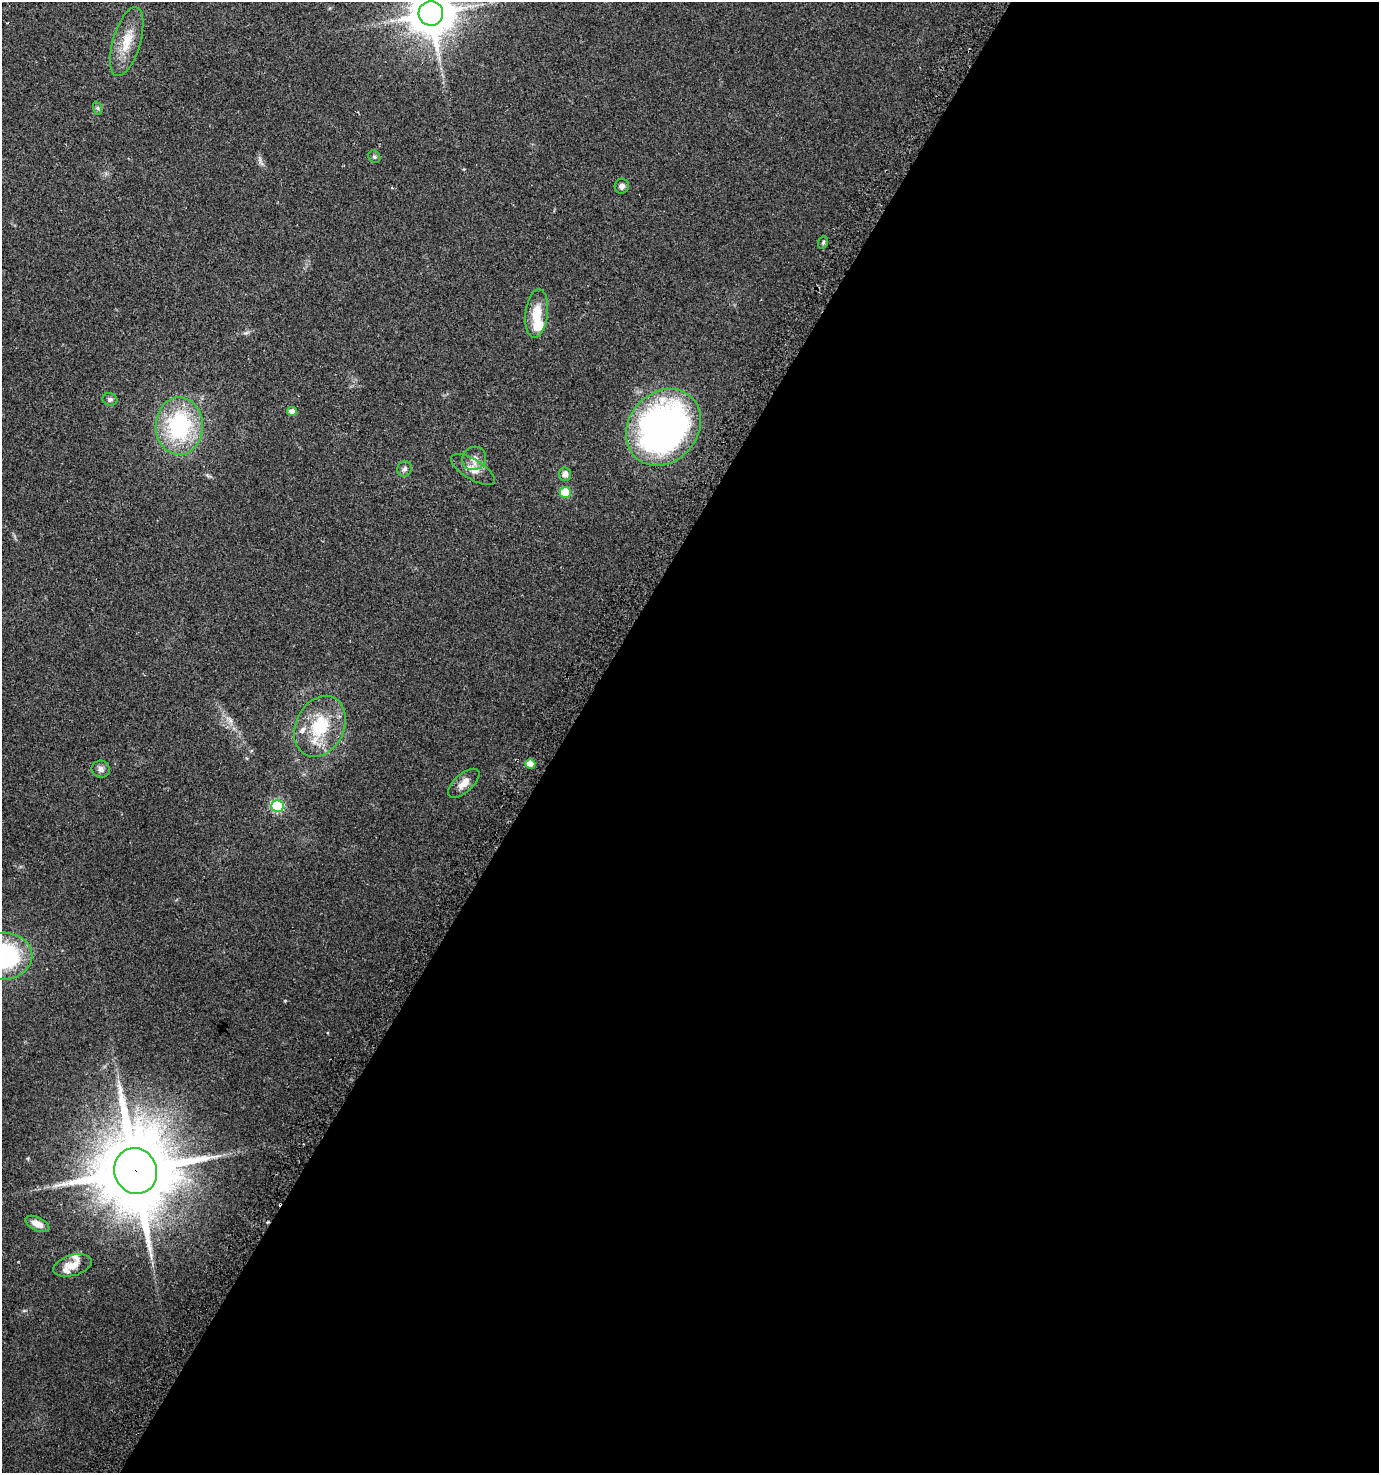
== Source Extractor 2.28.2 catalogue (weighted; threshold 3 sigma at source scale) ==
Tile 12 of 4 x 4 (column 4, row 3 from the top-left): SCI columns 4416-5792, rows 1489-2959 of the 6009 x 5925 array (HDU 1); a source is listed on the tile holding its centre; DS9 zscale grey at full resolution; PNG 1381 x 1475 px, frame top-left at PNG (2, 2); each listed source drawn as its Kron ellipse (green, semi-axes under 4 px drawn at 4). Shown black and unused: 59% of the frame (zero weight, under 2 of 3 exposures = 2% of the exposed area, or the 3 px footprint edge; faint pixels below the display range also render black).
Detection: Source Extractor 2.28.2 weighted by HDU 2 'WHT'; one run over the whole footprint, this tile lists its part. Background 0.0532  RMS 0.0089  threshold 0.0399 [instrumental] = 3 sigma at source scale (4.5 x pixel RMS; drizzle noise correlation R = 1.50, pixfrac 1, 0.0396/0.0396 arcsec/px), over >= 5 px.
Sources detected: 30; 1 cosmic-ray / hot-pixel residue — neither listed nor drawn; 4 inside a brighter listed object's ellipse — not listed separately; the other 25 listed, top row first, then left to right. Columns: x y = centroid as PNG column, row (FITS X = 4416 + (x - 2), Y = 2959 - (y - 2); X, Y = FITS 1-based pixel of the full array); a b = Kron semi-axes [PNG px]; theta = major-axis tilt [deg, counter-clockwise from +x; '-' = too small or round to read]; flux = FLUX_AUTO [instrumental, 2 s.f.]
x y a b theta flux
431 13 12 12 - 3000
127 42 36 13 73 21
97 108 7 4 -70 1.4
374 157 7 5 -44 1.6
622 186 7 7 - 3.1
823 242 6 4 70 1.3
537 313 24 11 83 18
110 399 7 6 - 2.4
292 411 5 4 - 5.8
179 426 29 23 89 89
663 427 41 34 49 350
474 458 12 11 - 7
405 469 8 7 - 2.7
473 469 25 10 -31 9.5
565 474 6 6 - 5.5
565 493 6 5 - 33
320 726 32 24 63 45
530 764 5 5 - 11
101 769 9 8 - 3.9
464 783 19 9 42 9.1
278 806 6 6 - 70
4 956 28 23 5 110
136 1171 23 21 -66 9600
37 1224 13 6 -26 7.2
72 1265 20 10 16 11
Overlapping masked pixels (flux is a lower limit): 1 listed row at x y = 136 1171
Isophote crosses this tile's border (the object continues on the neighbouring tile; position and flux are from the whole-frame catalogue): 2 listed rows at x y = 431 13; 4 956